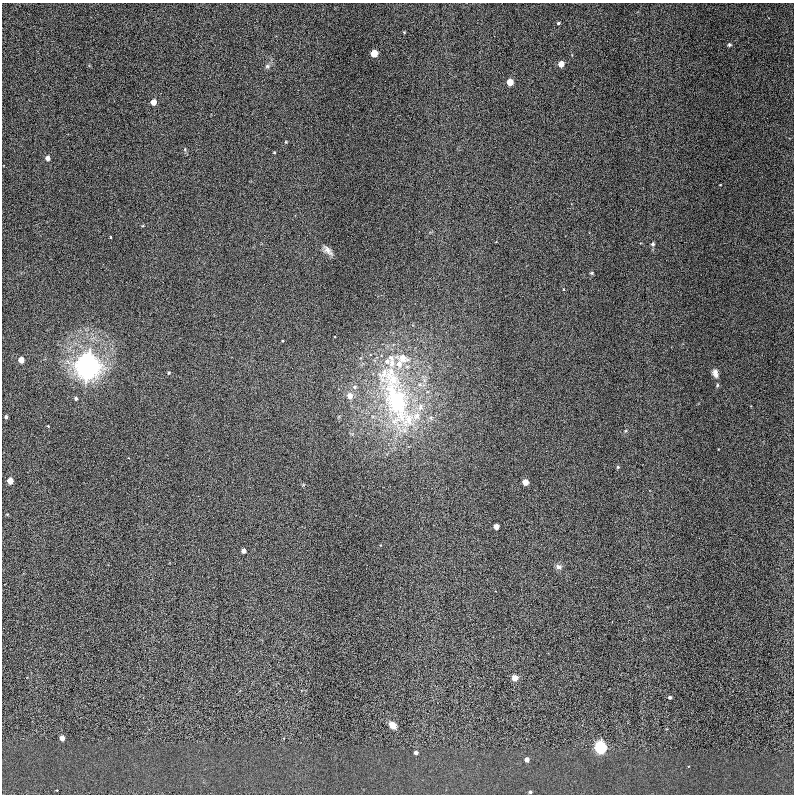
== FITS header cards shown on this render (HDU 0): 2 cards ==
NAXIS1  =                  792
NAXIS2  =                  792

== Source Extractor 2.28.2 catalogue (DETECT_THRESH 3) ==
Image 792 x 792 px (HDU 0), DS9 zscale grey, 1 PNG px = 1 image px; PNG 796 x 796 px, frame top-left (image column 1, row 792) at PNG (2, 3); no overlay
Background 0.00607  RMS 4.0e-04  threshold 0.00119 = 3 sigma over >= 5 px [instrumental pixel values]
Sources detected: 57; all 57 listed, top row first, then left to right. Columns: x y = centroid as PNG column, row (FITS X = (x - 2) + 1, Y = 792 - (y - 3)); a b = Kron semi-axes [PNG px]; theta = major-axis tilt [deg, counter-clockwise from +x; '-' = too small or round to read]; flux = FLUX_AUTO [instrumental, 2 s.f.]
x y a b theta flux
558 23 4 3 - 0.039
404 32 3 3 - 0.02
729 45 6 5 - 0.042
374 53 4 4 - 1.3
561 64 4 4 - 0.53
267 66 6 5 - 0.059
510 82 4 4 - 1
153 102 4 4 - 0.5
286 142 4 4 - 0.025
185 149 5 4 - 0.034
274 152 3 3 - 0.023
48 158 4 4 - 0.26
720 185 3 2 - 0.014
111 237 4 2 - 0.019
653 244 5 5 - 0.068
328 250 15 6 -46 0.15
592 273 5 4 - 0.033
563 289 4 3 - 0.02
391 358 8 8 - 0.12
403 358 18 10 -17 0.37
21 360 4 4 - 0.73
387 361 9 9 - 0.15
392 363 12 8 84 0.21
399 364 10 8 86 0.23
88 366 7 6 - 56
391 371 15 12 -23 0.33
169 373 5 4 - 0.026
715 373 11 7 -72 0.14
392 379 28 16 -34 0.88
717 385 6 4 64 0.035
355 387 6 5 - 0.056
350 396 4 4 - 0.3
76 398 4 4 - 0.073
396 401 79 31 -71 4.6
420 407 11 7 85 0.17
416 416 13 10 51 0.31
6 417 3 3 - 0.071
431 418 7 4 -72 0.047
408 419 28 21 63 1.2
48 426 3 2 - 0.02
625 431 5 4 - 0.031
618 467 5 4 - 0.033
10 481 4 4 - 0.69
525 482 4 4 - 0.59
7 514 6 3 -18 0.025
496 526 4 4 - 0.33
243 551 4 4 - 0.24
559 567 9 7 -7 0.096
515 678 4 4 - 0.59
670 697 3 3 - 0.064
393 725 8 6 -45 0.21
62 738 4 4 - 0.43
600 748 5 5 - 9.9
416 752 4 3 - 0.09
527 759 4 4 - 0.26
57 790 4 3 - 0.018
530 792 3 3 - 0.057